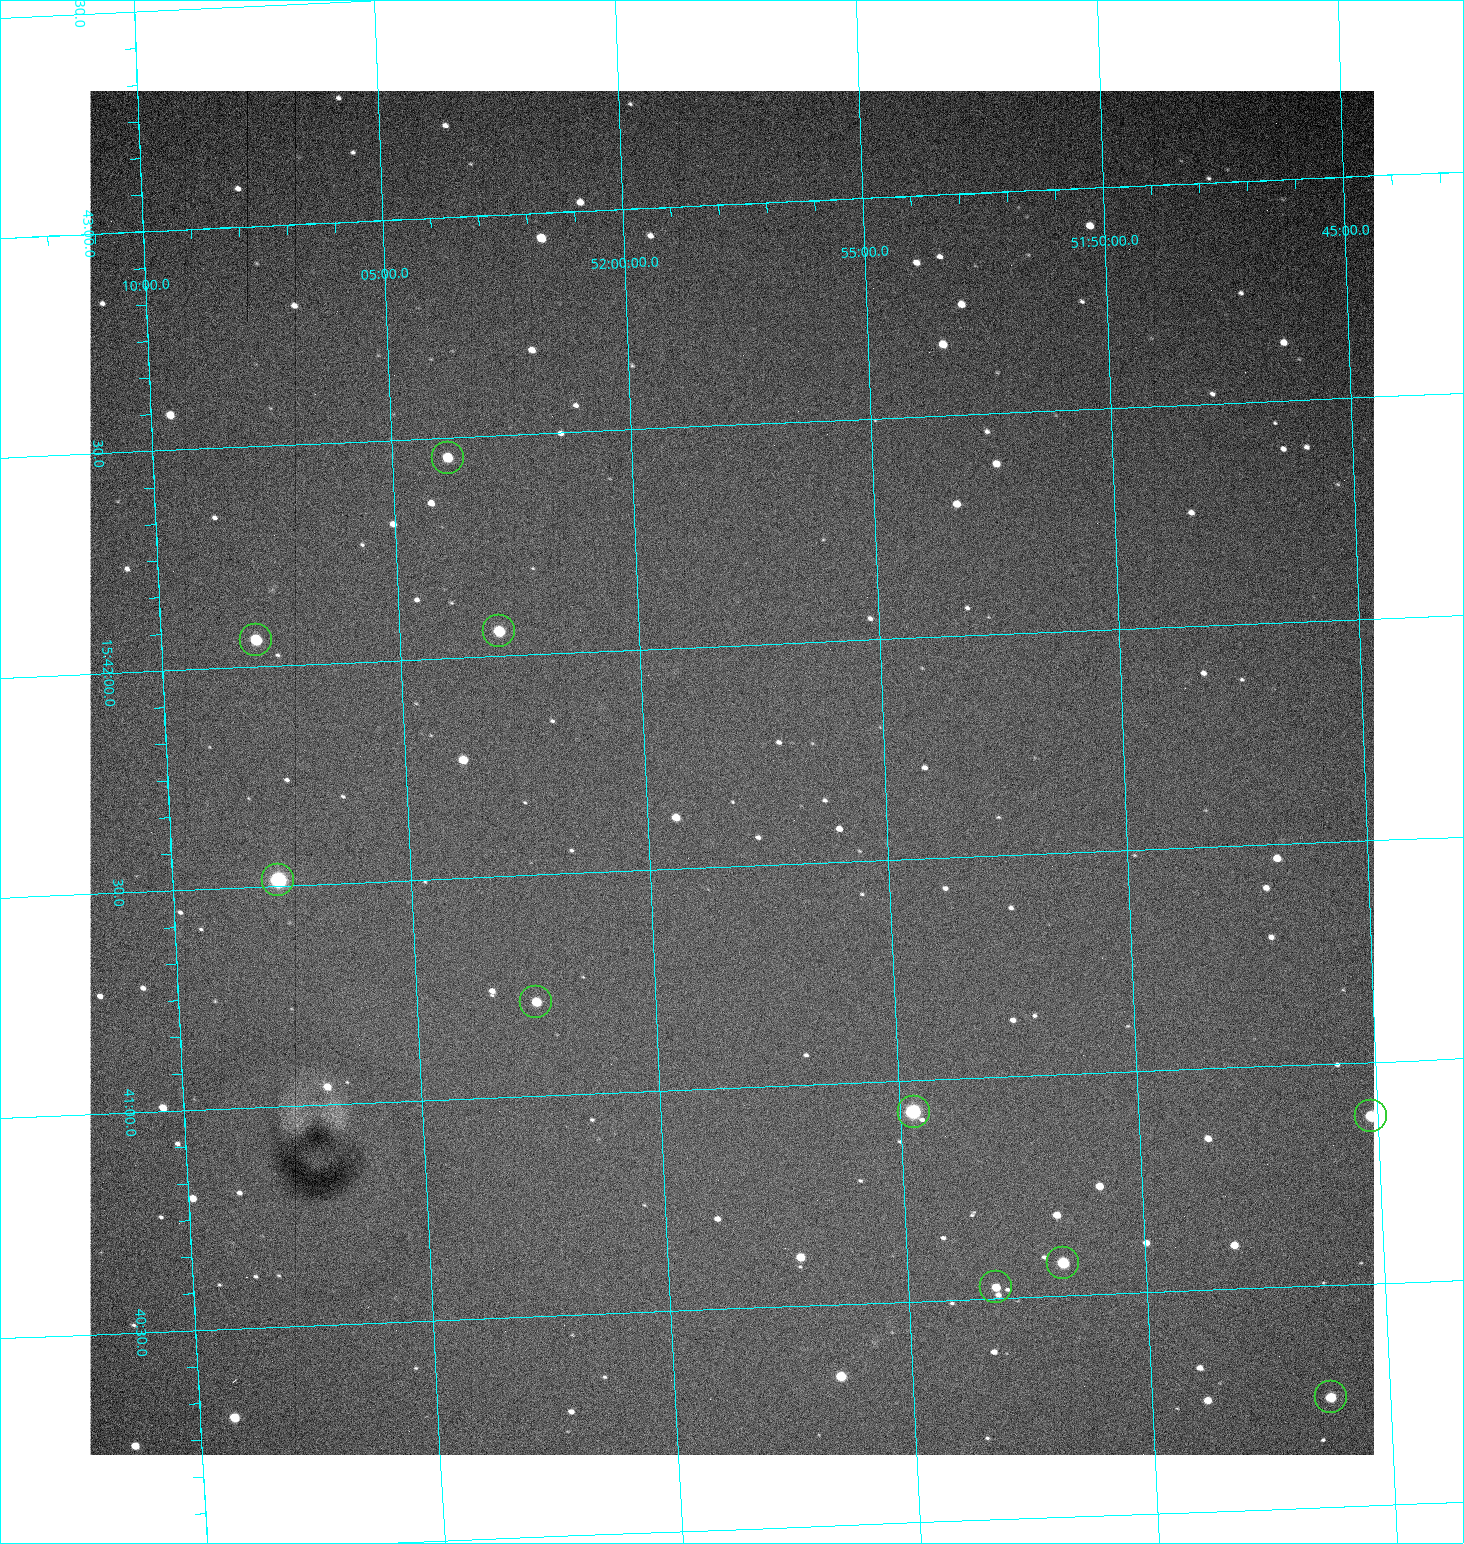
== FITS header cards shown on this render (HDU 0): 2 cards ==
NAXIS1  =                 1284 / length of data axis 1
NAXIS2  =                 1364 / length of data axis 2

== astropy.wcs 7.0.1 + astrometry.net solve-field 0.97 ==
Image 1284 x 1364 px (HDU 0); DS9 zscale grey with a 90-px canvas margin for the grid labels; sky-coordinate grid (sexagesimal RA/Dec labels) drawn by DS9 from the SOLVED WCS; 10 Tycho-2 reference stars matched to detected sources circled (green)
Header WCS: RA---TAN/DEC--TAN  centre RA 15:41:43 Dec +51:58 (235.43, +51.97 deg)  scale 1.26 arcsec/px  FOV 26.9' x 28.5'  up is +93 deg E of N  parity flipped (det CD > 0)
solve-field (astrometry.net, Tycho-2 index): VERIFIED the header's WCS against the Tycho-2 star catalogue (10 matches, 0 conflicts) and refined it, rather than solving blind
Solved WCS: RA---TAN-SIP/DEC--TAN-SIP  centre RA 15:41:43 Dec +51:58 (235.43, +51.97 deg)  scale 1.25 arcsec/px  FOV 26.8' x 28.6'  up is +92 deg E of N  parity flipped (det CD > 0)
The solver's refit moves the header's centre by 0.96 arcsec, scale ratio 0.9992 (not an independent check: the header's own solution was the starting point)
Tycho-2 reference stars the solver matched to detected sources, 10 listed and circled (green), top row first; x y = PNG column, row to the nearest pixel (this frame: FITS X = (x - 90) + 1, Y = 1364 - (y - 91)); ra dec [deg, ICRS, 3 dp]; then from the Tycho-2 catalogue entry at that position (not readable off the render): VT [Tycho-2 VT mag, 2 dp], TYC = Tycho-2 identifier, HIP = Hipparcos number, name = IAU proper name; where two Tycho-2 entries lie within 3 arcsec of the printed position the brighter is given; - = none
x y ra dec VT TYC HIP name
448 458 235.614 +52.064 11.61 3489-1132-1 - -
499 631 235.514 +52.049 11.19 3489-1407-1 - -
256 640 235.515 +52.133 11.12 3489-1380-1 - -
278 880 235.378 +52.130 9.31 3489-1322-1 76850 -
536 1002 235.303 +52.042 11.52 3489-958-1 - -
914 1112 235.232 +51.912 9.59 3489-824-1 - -
1371 1116 235.219 +51.752 10.98 3489-1435-1 - -
1063 1263 235.143 +51.862 10.97 3489-1016-1 - -
996 1287 235.131 +51.886 12.29 3489-908-1 - -
1331 1397 235.062 +51.771 11.53 3489-1453-1 - -